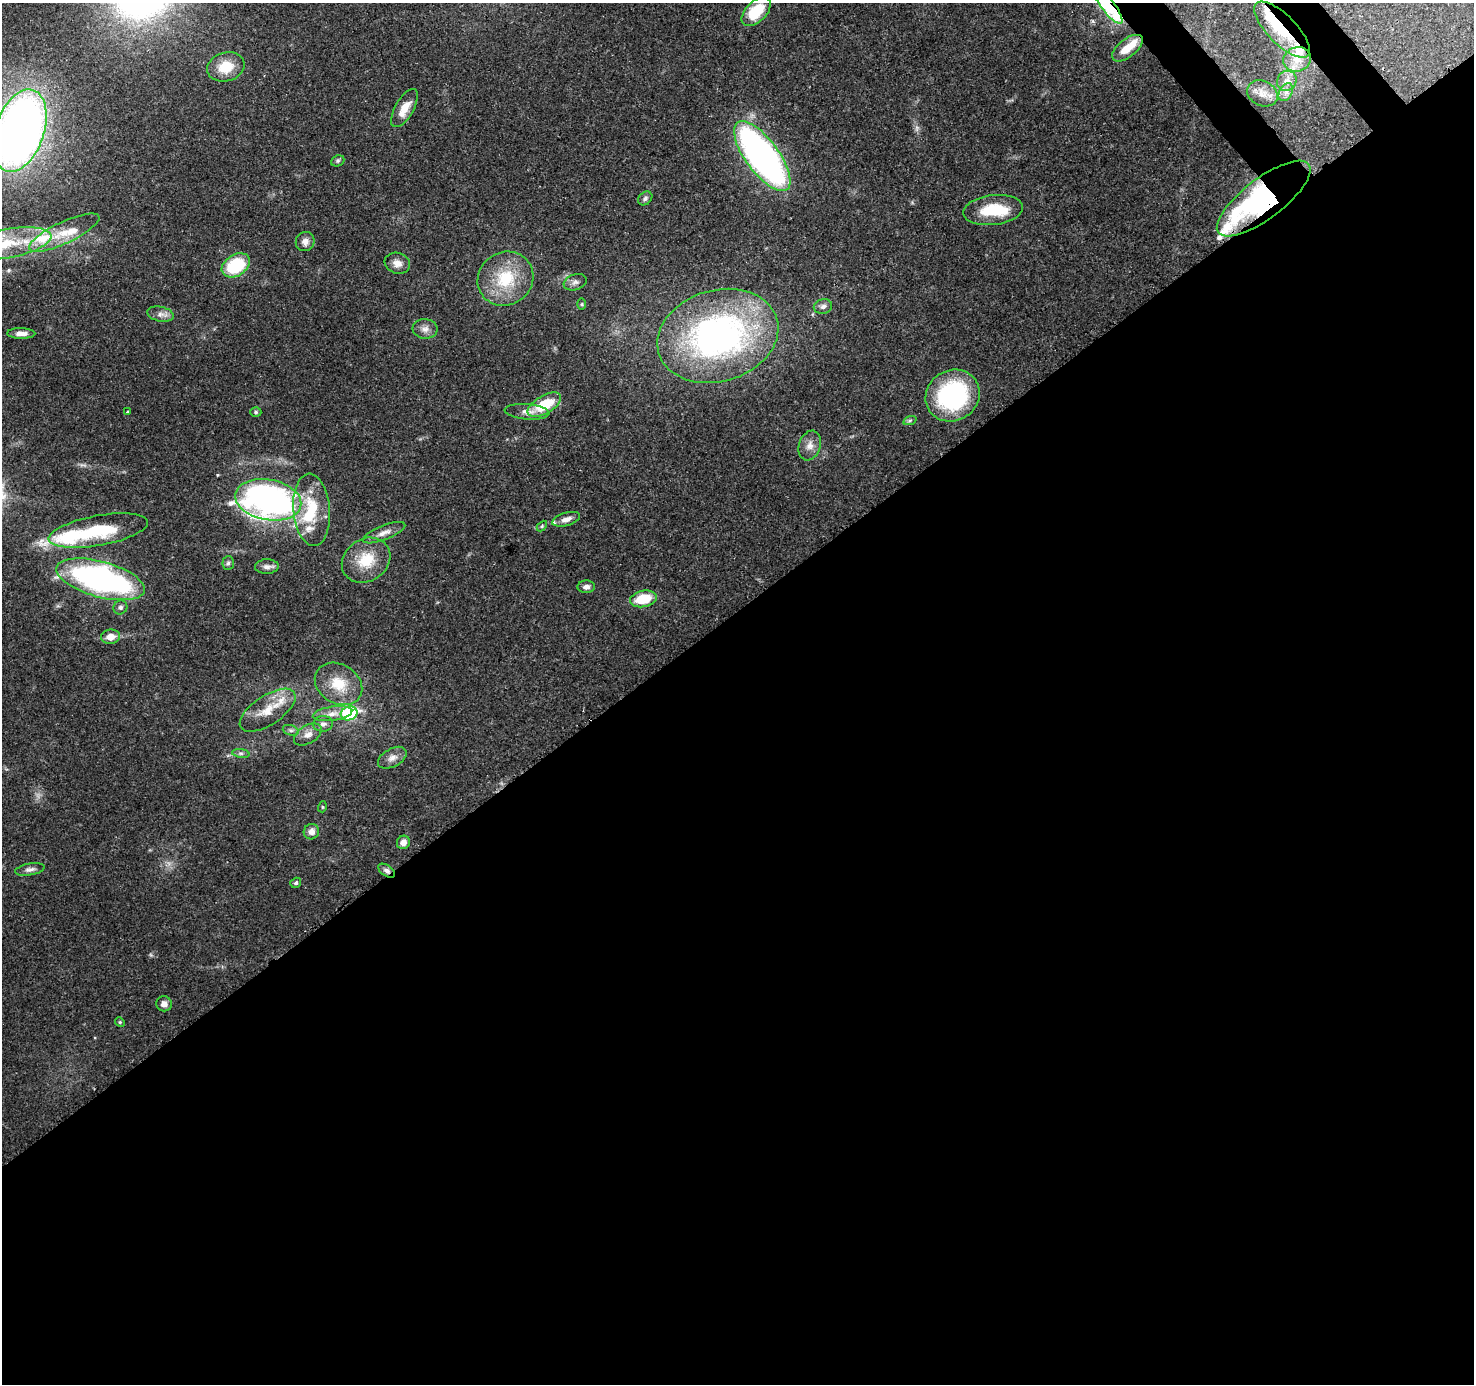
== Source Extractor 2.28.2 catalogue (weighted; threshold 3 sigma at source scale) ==
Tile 15 of 4 x 4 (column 3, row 4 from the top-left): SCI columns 3042-4513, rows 207-1588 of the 6082 x 6009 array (HDU 1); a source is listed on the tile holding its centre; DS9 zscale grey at full resolution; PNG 1476 x 1386 px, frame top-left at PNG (2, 3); each listed source drawn as its Kron ellipse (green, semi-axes under 4 px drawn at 4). Shown black and unused: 57% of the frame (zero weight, under 3 of 4 exposures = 7% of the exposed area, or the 3 px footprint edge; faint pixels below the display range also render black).
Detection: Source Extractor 2.28.2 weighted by HDU 2 'WHT'; one run over the whole footprint, this tile lists its part. Background 0.0912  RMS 0.0036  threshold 0.0161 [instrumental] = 3 sigma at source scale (4.5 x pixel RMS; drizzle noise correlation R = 1.50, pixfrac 1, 0.0396/0.0396 arcsec/px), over >= 5 px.
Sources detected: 82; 4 inside a brighter object's white glare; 1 cosmic-ray / hot-pixel residue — neither listed nor drawn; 10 inside a brighter listed object's ellipse — not listed separately; the other 67 listed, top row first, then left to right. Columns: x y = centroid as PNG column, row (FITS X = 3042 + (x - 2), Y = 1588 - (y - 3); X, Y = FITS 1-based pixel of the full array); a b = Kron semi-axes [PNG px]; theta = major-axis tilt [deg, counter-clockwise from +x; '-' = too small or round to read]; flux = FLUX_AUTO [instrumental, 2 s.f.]
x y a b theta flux
1108 6 21 6 -53 38
756 11 18 10 44 13
1282 30 36 14 -45 17
1127 48 18 9 38 5.9
1297 59 14 12 16 5
226 67 19 14 17 8.8
1287 81 10 9 - 2.8
1286 92 10 6 61 1.7
1262 93 16 12 -26 4.2
405 108 21 9 60 5.6
20 131 43 24 71 300
762 156 42 16 -54 140
338 161 7 5 22 0.66
645 198 8 6 42 0.91
1264 199 57 20 37 73
993 210 30 15 7 13
64 233 38 11 25 8.5
305 241 9 9 - 1.9
7 244 45 14 11 20
397 263 13 10 -19 2.7
236 265 15 10 32 21
505 279 29 26 35 18
575 282 12 7 20 1.6
582 304 6 4 90 0.43
823 306 9 7 15 1.6
161 314 13 7 -11 2
425 329 12 10 -5 2.3
21 333 14 5 -1 2.4
718 336 61 45 17 130
953 395 28 25 35 45
544 405 18 9 30 12
127 412 3 2 - 0.38
256 412 5 5 - 0.59
527 412 22 7 -5 2.9
910 420 7 4 19 0.64
810 445 15 10 71 3.2
268 500 33 20 -10 140
312 510 36 18 -85 17
566 519 14 6 16 2.2
542 526 6 4 46 0.46
98 531 50 15 10 23
384 533 22 7 21 2.9
366 560 25 21 34 11
228 563 7 5 86 0.8
267 566 12 7 2 1.7
101 579 46 17 -15 100
586 587 8 6 2 1.5
643 599 13 8 11 12
120 607 7 6 - 1
110 637 9 7 7 3.5
338 684 25 19 -31 11
268 710 32 14 34 8.8
349 713 8 6 18 29
332 714 20 7 8 3.5
323 724 10 8 6 1.6
291 730 8 5 -19 0.97
308 734 15 9 31 2.9
241 753 9 4 -8 0.87
392 758 15 9 29 2.6
322 807 5 3 - 0.33
311 832 8 7 - 2.5
403 842 7 6 - 2.4
30 869 15 6 10 1.6
387 871 9 5 -33 1.3
296 883 6 5 - 0.8
164 1004 8 7 - 1.8
120 1022 5 4 - 0.47
Overlapping masked pixels (flux is a lower limit): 4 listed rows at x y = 1108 6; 1282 30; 1264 199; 387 871
Isophote crosses this tile's border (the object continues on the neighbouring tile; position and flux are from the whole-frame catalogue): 3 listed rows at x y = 1108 6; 20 131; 7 244